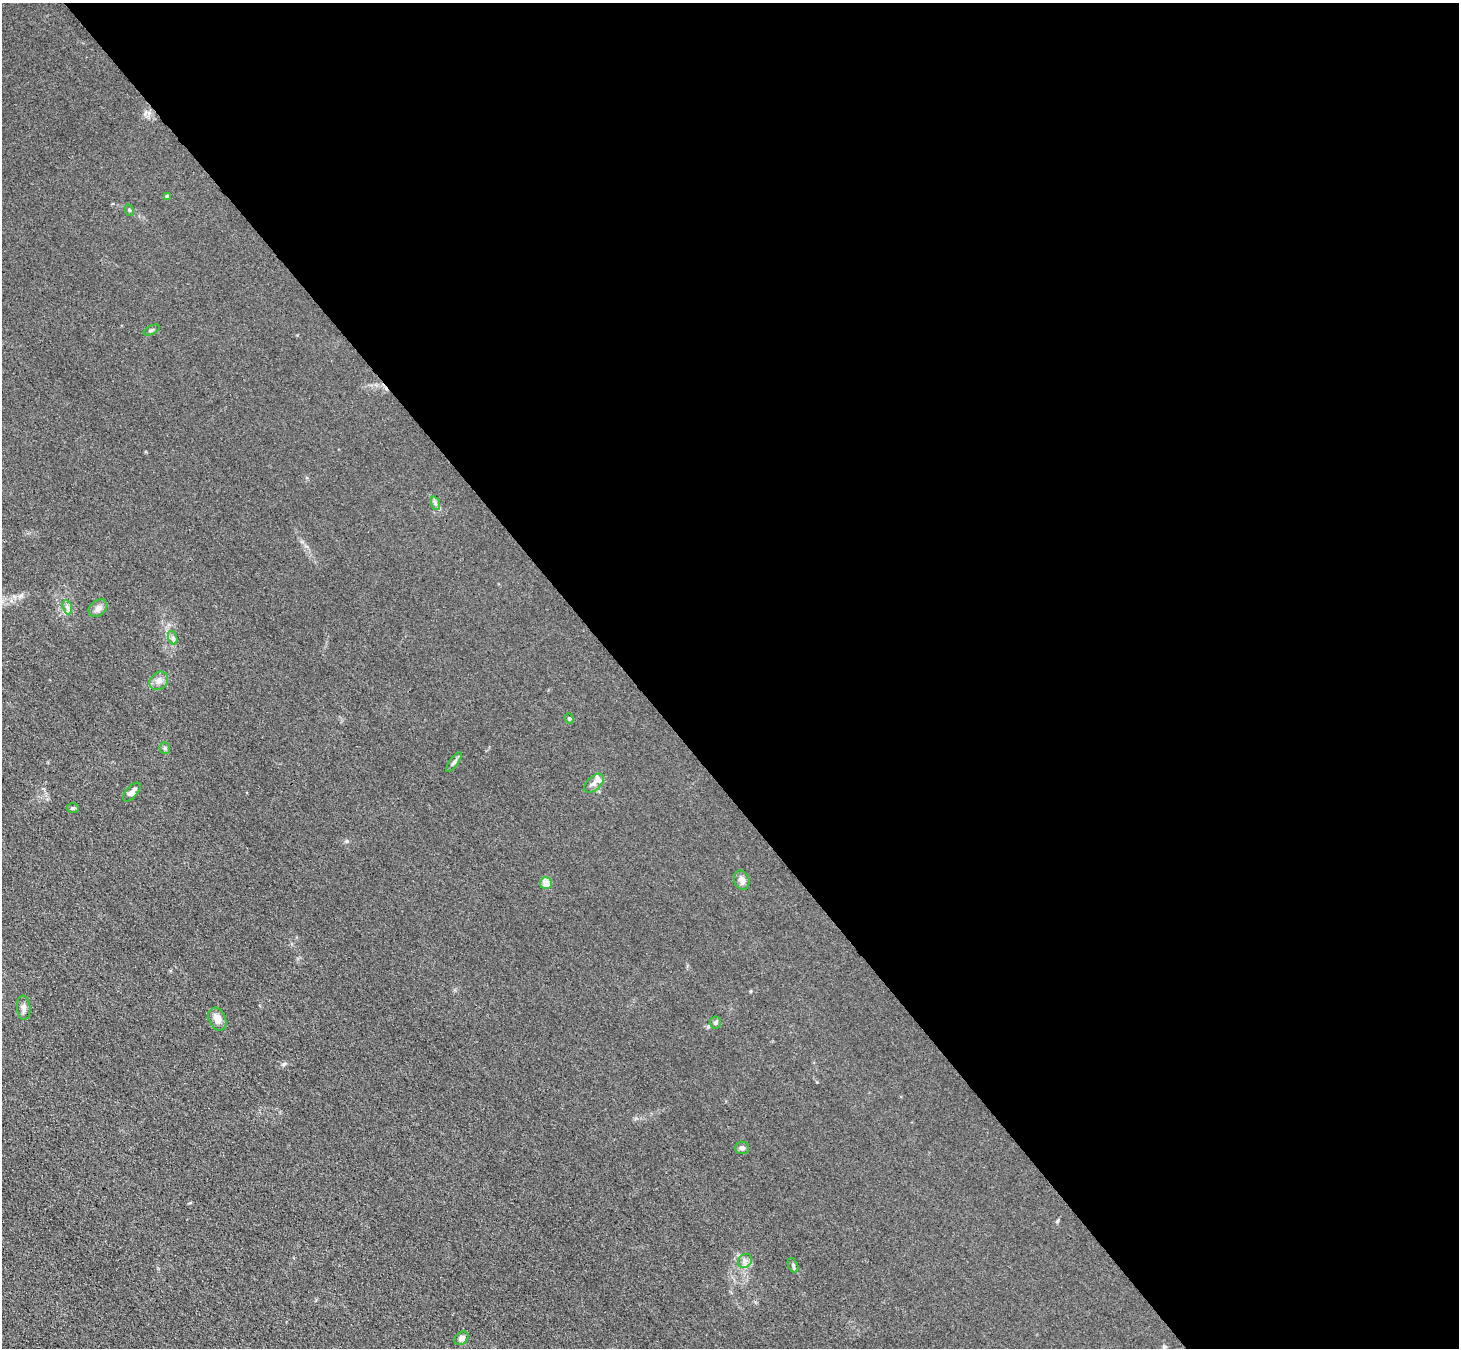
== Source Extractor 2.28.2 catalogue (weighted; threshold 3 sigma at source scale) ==
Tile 8 of 4 x 4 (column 4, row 2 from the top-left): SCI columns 4474-5930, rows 2954-4299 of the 6166 x 6131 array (HDU 1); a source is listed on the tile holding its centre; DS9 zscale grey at full resolution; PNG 1461 x 1350 px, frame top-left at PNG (2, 3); each listed source drawn as its Kron ellipse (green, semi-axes under 4 px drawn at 4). Shown black and unused: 57% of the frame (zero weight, under 3 of 4 exposures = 9% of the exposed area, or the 3 px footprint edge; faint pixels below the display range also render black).
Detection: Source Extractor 2.28.2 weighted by HDU 2 'WHT'; one run over the whole footprint, this tile lists its part. Background 0.0318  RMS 0.0067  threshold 0.0304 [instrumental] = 3 sigma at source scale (4.5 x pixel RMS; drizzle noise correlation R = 1.50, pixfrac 1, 0.05/0.05 arcsec/px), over >= 5 px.
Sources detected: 25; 2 inside a brighter listed object's ellipse — not listed separately; the other 23 listed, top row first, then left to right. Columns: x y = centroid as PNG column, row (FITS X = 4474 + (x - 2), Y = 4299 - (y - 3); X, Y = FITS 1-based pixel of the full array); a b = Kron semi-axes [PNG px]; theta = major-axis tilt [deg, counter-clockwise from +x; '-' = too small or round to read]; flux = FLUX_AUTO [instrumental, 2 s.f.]
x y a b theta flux
167 196 4 3 - 1.5
129 210 6 3 -71 0.72
151 330 8 3 26 0.95
435 503 7 4 -72 1.4
67 607 7 4 -71 1.6
98 608 10 7 38 3
173 638 7 4 -72 1.4
159 681 10 8 44 3.6
569 719 5 4 - 0.88
165 748 6 5 - 1.1
454 762 12 4 54 1.7
594 783 12 7 42 3.2
132 792 11 5 48 2.9
73 808 6 5 - 1
742 880 10 7 -69 3.4
546 883 6 6 - 6.4
24 1008 12 6 -84 2.7
217 1019 12 8 -64 5.7
715 1023 6 6 - 1.3
742 1148 7 6 - 1.9
745 1261 7 6 - 2.1
793 1265 7 5 -66 1.2
462 1338 8 5 39 2.9
Unlisted compact peaks at least as high as the median listed source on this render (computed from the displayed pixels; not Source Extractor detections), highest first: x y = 347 841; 284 1064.